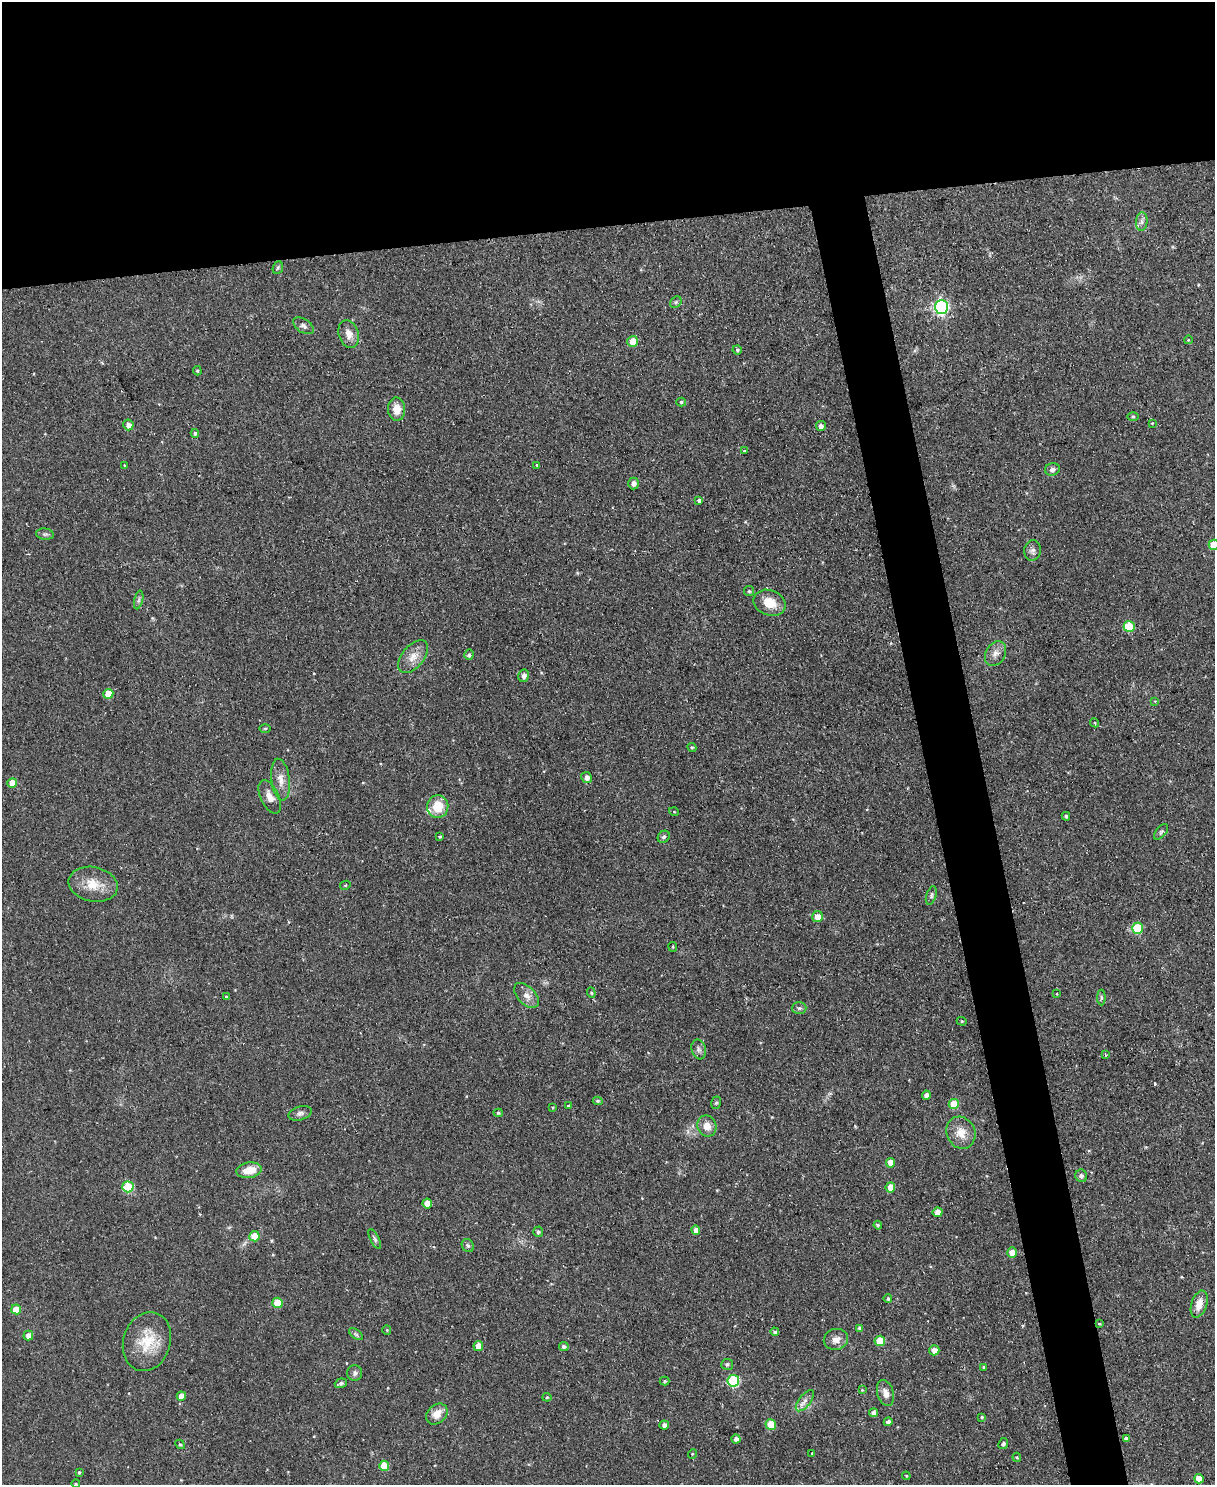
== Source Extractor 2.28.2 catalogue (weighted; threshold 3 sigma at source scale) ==
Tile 2 of 4 x 3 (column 2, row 1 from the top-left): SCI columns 1217-2429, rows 3105-4587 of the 4855 x 4839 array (HDU 1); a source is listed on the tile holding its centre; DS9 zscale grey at full resolution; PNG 1217 x 1487 px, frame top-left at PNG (2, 2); each listed source drawn as its Kron ellipse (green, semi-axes under 4 px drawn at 4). Shown black and unused: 19% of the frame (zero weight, under 2 of 3 exposures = <1% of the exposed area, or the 3 px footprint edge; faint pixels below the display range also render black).
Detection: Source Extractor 2.28.2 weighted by HDU 2 'WHT'; one run over the whole footprint, this tile lists its part. Background 0.0935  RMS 0.0096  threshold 0.0434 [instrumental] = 3 sigma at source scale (4.5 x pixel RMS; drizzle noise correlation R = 1.50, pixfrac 1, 0.05/0.05 arcsec/px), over >= 5 px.
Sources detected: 136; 2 cosmic-ray / hot-pixel residue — neither listed nor drawn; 1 inside a brighter listed object's ellipse — not listed separately; the other 133 listed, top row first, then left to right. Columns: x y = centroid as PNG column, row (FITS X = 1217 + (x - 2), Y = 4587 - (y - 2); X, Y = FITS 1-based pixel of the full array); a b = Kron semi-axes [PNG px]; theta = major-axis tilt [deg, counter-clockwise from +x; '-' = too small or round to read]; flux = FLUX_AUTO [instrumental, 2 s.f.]
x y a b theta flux
1142 221 9 5 84 3.2
278 268 6 5 - 1.5
676 302 6 5 - 1.8
941 307 7 6 - 220
303 326 11 6 -33 3.5
349 334 14 10 -72 8.5
1188 340 4 3 - 0.69
633 341 5 5 - 14
737 350 4 4 - 1.6
197 371 5 4 - 1.2
681 402 5 4 - 1.6
397 409 11 8 -87 12
1133 416 5 3 - 1.1
1152 423 3 3 - 0.75
128 425 5 5 - 5.6
821 426 5 5 - 3.8
195 433 4 4 - 2
744 450 3 3 - 1.6
124 465 4 2 - 0.63
537 465 3 3 - 2
1052 469 7 6 - 3.1
633 483 6 5 - 3.4
699 500 4 4 - 2.4
45 534 9 5 -7 2.2
1214 545 5 5 - 16
1032 550 10 8 81 4.1
749 591 5 5 - 1.4
139 600 9 4 77 2.1
769 603 16 12 -22 18
1129 626 5 5 - 39
995 654 13 9 59 6.7
469 655 5 4 - 2.4
413 657 19 11 50 12
524 676 6 5 - 4
108 694 5 5 - 18
1155 701 3 3 - 0.62
1095 723 5 3 - 0.98
265 728 6 4 1 1.2
692 747 5 4 - 1.4
587 777 5 5 - 4.8
281 780 21 9 -82 9.9
12 783 5 4 - 13
270 797 18 9 -65 8.9
438 806 11 10 - 20
674 812 5 3 - 0.94
1066 816 4 3 - 1.7
1161 832 9 5 50 2
440 837 3 2 - 1.3
664 837 6 5 - 1.9
93 884 25 17 -11 20
345 885 5 4 - 1.1
931 895 9 5 73 2.4
817 917 5 5 - 9.9
1138 928 5 5 - 49
673 947 5 4 - 1.1
591 993 5 4 - 1.3
1057 994 4 2 - 0.61
526 995 15 8 -45 7.2
226 997 3 3 - 0.99
1101 998 8 4 -90 1.9
799 1008 7 6 - 2.2
962 1021 5 4 - 1.2
699 1049 10 7 -73 3.4
1105 1055 3 3 - 1.2
926 1095 4 4 - 4.8
598 1101 5 4 - 1.6
716 1103 6 5 - 1.7
954 1104 5 5 - 20
568 1106 3 3 - 1.1
553 1108 3 3 - 1.1
300 1113 12 6 17 3.5
498 1113 5 4 - 1.4
707 1126 11 9 -69 9.1
961 1133 16 14 -65 14
890 1163 5 4 - 8.7
249 1170 13 7 9 15
1081 1176 6 6 - 2.8
128 1187 5 5 - 48
890 1187 5 4 - 11
427 1204 5 4 - 10
938 1212 5 4 - 7.8
878 1225 4 4 - 1.2
696 1230 4 4 - 6.5
538 1232 5 5 - 2
254 1236 5 5 - 18
375 1239 11 4 -63 2.2
468 1246 7 5 -56 2.2
1012 1252 5 5 - 11
888 1299 4 4 - 1.7
277 1303 5 5 - 22
1199 1304 14 7 72 10
16 1309 5 5 - 15
1099 1324 4 3 - 0.91
860 1328 4 4 - 2.6
387 1330 4 4 - 1
775 1332 4 4 - 2.2
356 1334 8 4 -37 2
28 1335 5 5 - 6.5
836 1339 12 10 13 6.9
880 1341 5 5 - 22
147 1342 30 23 72 32
478 1346 5 4 - 8
564 1346 5 4 - 3
934 1350 5 5 - 6.1
727 1364 6 5 - 2.1
984 1367 4 3 - 1.5
355 1373 8 7 - 3.1
665 1381 5 4 - 1.4
733 1381 6 6 - 82
341 1383 6 4 21 2.4
862 1390 3 3 - 0.74
885 1393 13 8 -73 6.7
181 1396 4 4 - 9.6
547 1397 4 4 - 1.1
805 1401 13 6 52 4.7
874 1413 4 4 - 4.2
437 1414 12 9 44 11
982 1417 4 4 - 1.3
888 1422 4 4 - 3.8
664 1425 4 4 - 4.4
771 1425 5 5 - 19
1126 1438 4 3 - 2.1
736 1439 4 4 - 3.8
1003 1443 6 4 65 2
180 1444 5 4 - 1.5
812 1453 3 3 - 0.75
692 1454 5 3 - 0.72
1017 1457 4 3 - 1.2
384 1466 5 5 - 21
79 1472 3 3 - 1.2
906 1476 4 3 - 1.1
1199 1479 5 5 - 11
76 1484 4 3 - 0.79
Isophote crosses this tile's border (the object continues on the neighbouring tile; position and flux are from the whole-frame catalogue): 1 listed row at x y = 1214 545